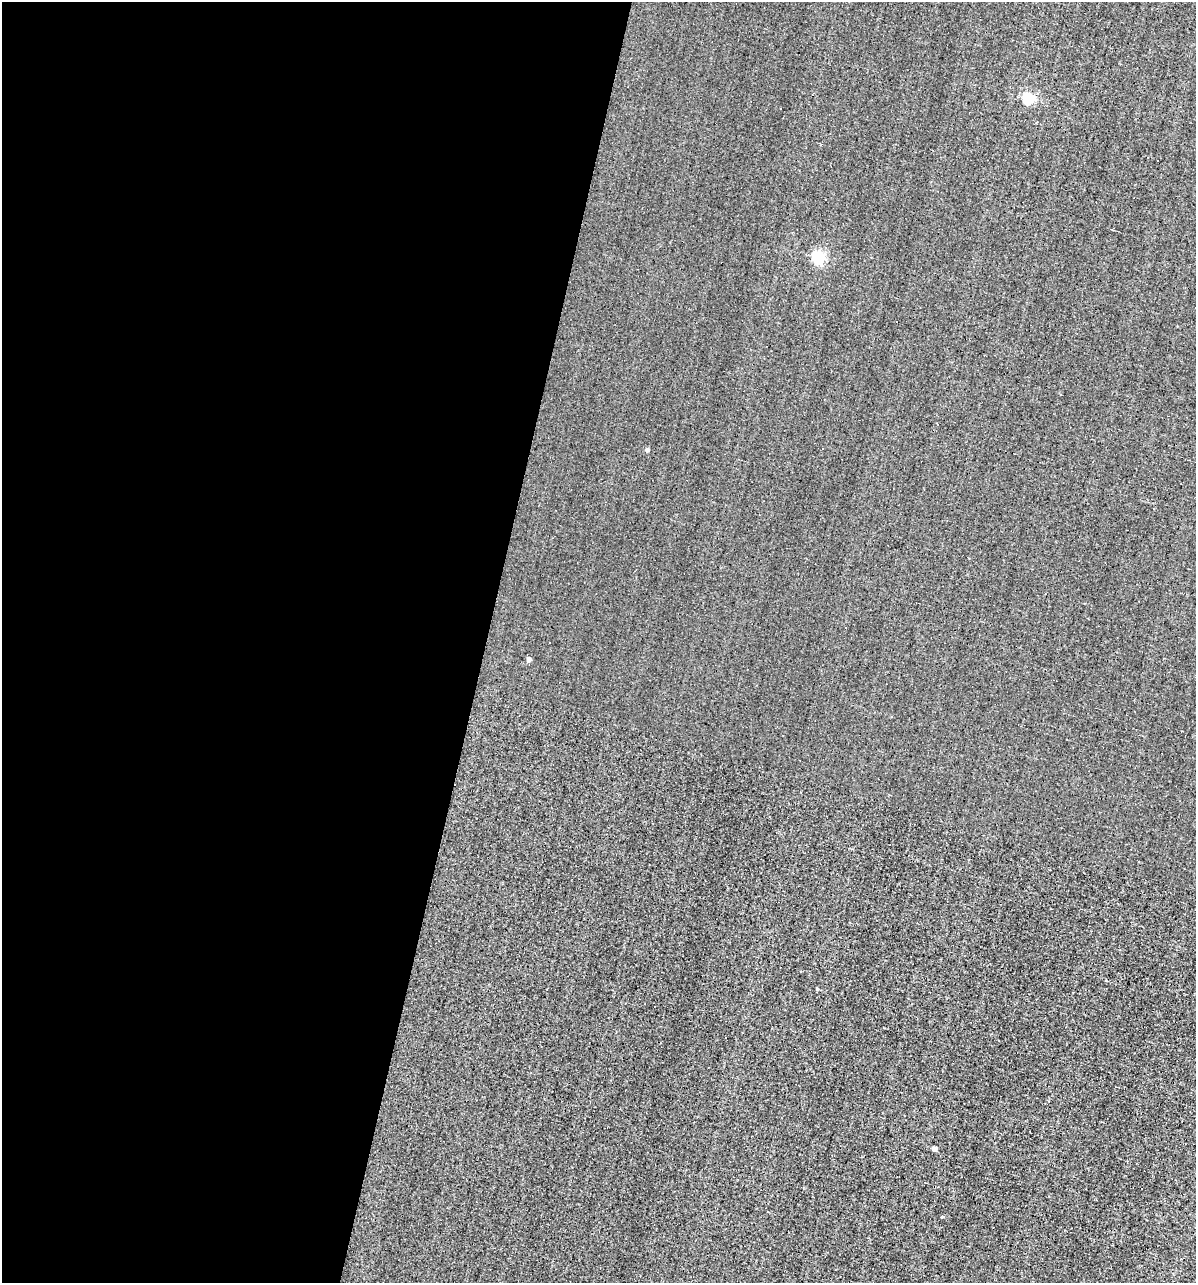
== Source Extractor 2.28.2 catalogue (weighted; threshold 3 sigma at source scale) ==
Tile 5 of 4 x 4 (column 1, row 2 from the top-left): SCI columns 114-1307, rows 2563-3843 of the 5129 x 5124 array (HDU 1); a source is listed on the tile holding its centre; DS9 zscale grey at full resolution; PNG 1198 x 1285 px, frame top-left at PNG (2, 2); no overlay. Shown black and unused: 41% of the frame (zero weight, under 3 of 4 exposures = <1% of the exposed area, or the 3 px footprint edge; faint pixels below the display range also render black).
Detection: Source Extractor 2.28.2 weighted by HDU 2 'WHT'; one run over the whole footprint, this tile lists its part. Background -0.00277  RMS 0.056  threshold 0.251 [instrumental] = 3 sigma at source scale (4.5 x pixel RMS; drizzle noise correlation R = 1.50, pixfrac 1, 0.05/0.05 arcsec/px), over >= 5 px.
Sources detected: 8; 1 cosmic-ray / hot-pixel residue — not listed; the other 7 listed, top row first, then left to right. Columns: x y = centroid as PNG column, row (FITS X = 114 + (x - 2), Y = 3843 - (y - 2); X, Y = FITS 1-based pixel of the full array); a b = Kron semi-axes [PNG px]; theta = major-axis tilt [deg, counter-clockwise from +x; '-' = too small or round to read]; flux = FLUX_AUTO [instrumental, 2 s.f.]
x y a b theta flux
1029 98 5 5 - 610
818 257 5 5 - 890
647 450 4 4 - 14
529 659 4 4 - 32
817 989 3 3 - 7.7
934 1149 4 4 - 43
942 1216 4 3 - 4.9